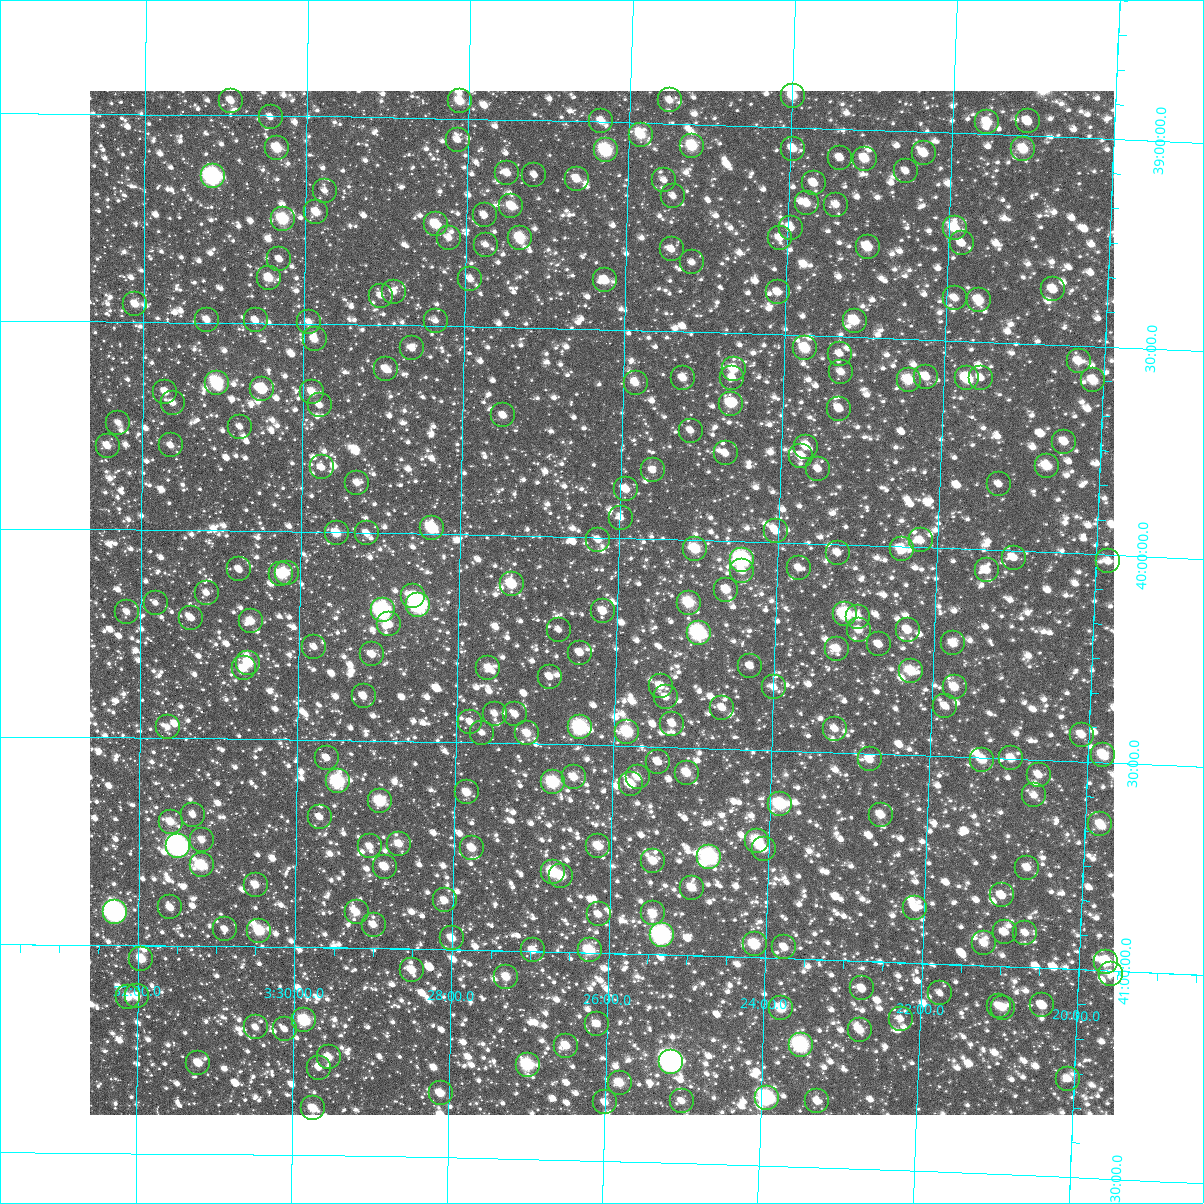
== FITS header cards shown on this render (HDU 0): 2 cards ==
NAXIS1  =                 1024
NAXIS2  =                 1024

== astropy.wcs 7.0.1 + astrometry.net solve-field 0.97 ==
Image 1024 x 1024 px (HDU 0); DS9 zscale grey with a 90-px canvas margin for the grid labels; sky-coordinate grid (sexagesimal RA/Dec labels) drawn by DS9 from the SOLVED WCS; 262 Tycho-2 reference stars matched to detected sources circled (green)
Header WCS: RA---TAN-SIP/DEC--TAN-SIP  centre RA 03:26:12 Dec +40:09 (51.55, +40.16 deg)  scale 8.66 arcsec/px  FOV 147.8' x 147.9'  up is +179 deg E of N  parity flipped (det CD > 0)
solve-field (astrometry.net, Tycho-2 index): VERIFIED the header's WCS against the Tycho-2 star catalogue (verified at 6 index scales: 16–262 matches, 0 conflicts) and refined it, rather than solving blind
Solved WCS: RA---TAN-SIP/DEC--TAN-SIP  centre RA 03:26:12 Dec +40:09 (51.55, +40.16 deg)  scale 8.66 arcsec/px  FOV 147.8' x 147.9'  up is +179 deg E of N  parity flipped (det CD > 0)
The solver's refit moves the header's centre by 0.19 arcsec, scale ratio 1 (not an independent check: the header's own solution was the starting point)
Tycho-2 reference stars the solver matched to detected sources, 262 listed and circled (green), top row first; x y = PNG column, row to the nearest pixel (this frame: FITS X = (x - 90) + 1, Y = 1024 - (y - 91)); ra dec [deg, ICRS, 3 dp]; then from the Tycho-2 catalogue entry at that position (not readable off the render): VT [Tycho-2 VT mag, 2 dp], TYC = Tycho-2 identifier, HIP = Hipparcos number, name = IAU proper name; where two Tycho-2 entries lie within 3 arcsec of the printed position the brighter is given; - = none
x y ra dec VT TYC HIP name
793 96 50.997 +38.924 9.99 2861-530-1 - -
670 100 51.377 +38.944 11.36 2861-1772-1 - -
231 101 52.733 +38.966 11.30 2862-1819-1 - -
460 101 52.026 +38.957 10.11 2861-644-1 - -
271 117 52.611 +39.004 11.32 2862-1779-1 - -
601 121 51.587 +38.998 10.73 2861-194-1 - -
1028 121 50.269 +38.966 10.86 2861-1823-1 - -
987 122 50.393 +38.972 10.02 2861-1575-1 - -
641 135 51.464 +39.028 9.78 2861-1863-1 - -
458 140 52.031 +39.051 10.99 2861-434-1 - -
692 146 51.304 +39.051 9.34 2861-1611-1 15935 -
277 148 52.589 +39.078 9.57 2862-1617-1 - -
793 149 50.992 +39.052 10.73 2861-1938-1 - -
1023 149 50.278 +39.034 10.01 2861-1769-1 - -
606 150 51.571 +39.067 8.65 2861-1459-1 16020 -
924 153 50.586 +39.052 10.60 2861-698-1 - -
840 158 50.844 +39.070 11.37 2861-1363-1 - -
865 159 50.768 +39.070 10.26 2861-1987-1 - -
906 171 50.639 +39.097 11.89 2861-317-1 - -
507 173 51.875 +39.128 11.11 2861-640-1 - -
534 175 51.790 +39.132 11.67 2861-688-1 - -
213 176 52.788 +39.148 7.35 2862-1153-1 16398 -
577 179 51.658 +39.139 10.88 2861-550-1 - -
664 180 51.388 +39.137 12.20 2861-658-1 - -
814 183 50.924 +39.133 10.72 2861-562-1 - -
325 191 52.439 +39.179 11.81 2861-601-1 - -
673 196 51.359 +39.174 11.65 2861-244-1 - -
807 203 50.943 +39.182 10.57 2861-436-1 - -
836 205 50.853 +39.183 11.00 2861-553-1 - -
511 206 51.861 +39.207 10.72 2861-469-1 - -
316 212 52.465 +39.231 10.43 2861-463-1 - -
485 215 51.943 +39.231 11.36 2861-193-1 - -
283 219 52.568 +39.248 8.85 2862-1575-1 - -
436 224 52.093 +39.255 9.73 2861-8-1 - -
791 228 50.991 +39.242 11.08 2861-65-1 - -
955 228 50.481 +39.230 10.06 2861-280-1 - -
449 238 52.052 +39.287 11.19 2861-47-1 - -
520 238 51.831 +39.283 9.54 2861-61-1 - -
780 238 51.024 +39.268 11.07 2861-6-1 - -
962 243 50.458 +39.265 11.14 2861-145-1 - -
486 245 51.937 +39.302 11.40 2861-22-1 - -
868 247 50.750 +39.282 9.81 2861-137-1 - -
672 249 51.359 +39.302 11.43 2861-2-1 - -
279 259 52.577 +39.346 11.31 2862-71-1 - -
692 262 51.294 +39.333 11.94 2861-73-1 - -
269 278 52.609 +39.390 10.17 2866-1952-1 - -
470 279 51.983 +39.384 11.19 2865-84-1 - -
605 280 51.564 +39.381 10.23 2865-130-1 - -
1053 289 50.169 +39.368 10.53 2861-119-1 - -
394 292 52.220 +39.419 11.84 2865-139-1 - -
778 292 51.025 +39.398 11.16 2865-108-1 - -
381 296 52.261 +39.429 11.79 2865-109-1 - -
955 298 50.473 +39.398 11.06 2865-1912-1 - -
979 300 50.397 +39.401 10.17 2865-1969-1 - -
135 304 53.025 +39.457 10.84 2866-1886-1 - -
207 320 52.801 +39.493 10.88 2866-1978-1 - -
256 320 52.650 +39.493 11.39 2866-2024-1 - -
436 321 52.088 +39.487 11.89 2865-240-1 - -
855 321 50.783 +39.461 9.72 2865-1891-1 - -
309 322 52.482 +39.496 11.39 2865-198-1 - -
315 339 52.463 +39.537 10.56 2865-103-1 - -
412 348 52.160 +39.554 11.17 2865-127-1 - -
805 348 50.934 +39.530 9.65 2865-25-1 - -
840 354 50.826 +39.541 11.52 2865-133-1 - -
1079 361 50.080 +39.538 10.54 2865-1819-1 - -
386 369 52.239 +39.606 10.60 2865-188-1 - -
734 369 51.155 +39.585 10.06 2865-34-1 - -
841 372 50.819 +39.585 10.95 2865-154-1 - -
926 377 50.554 +39.589 10.81 2865-2656-1 - -
683 378 51.311 +39.611 11.05 2865-111-1 - -
732 378 51.158 +39.607 11.81 2865-26-1 - -
967 378 50.425 +39.589 9.39 2865-2654-1 - -
981 378 50.383 +39.587 11.76 2865-1846-1 - -
909 380 50.608 +39.598 9.59 2865-2615-1 15716 -
1093 380 50.032 +39.583 10.06 2865-1837-1 - -
217 383 52.767 +39.645 8.70 2866-2130-1 16388 -
636 383 51.460 +39.626 10.74 2865-15-1 - -
262 389 52.626 +39.658 10.74 2866-2269-1 16328 -
165 392 52.928 +39.667 10.87 2866-2235-1 - -
312 392 52.469 +39.664 10.20 2865-87-1 - -
173 403 52.905 +39.694 11.31 2866-2076-1 - -
731 404 51.161 +39.669 10.11 2865-2-1 - -
320 405 52.446 +39.695 11.43 2865-50-1 - -
839 409 50.822 +39.673 10.80 2865-89-1 - -
503 415 51.871 +39.712 11.00 2865-160-1 - -
118 423 53.075 +39.743 11.36 2866-1927-1 - -
240 427 52.694 +39.750 11.59 2866-2212-1 - -
691 431 51.284 +39.737 11.76 2865-1224-1 - -
1064 442 50.114 +39.733 10.81 2865-2435-1 - -
171 445 52.910 +39.796 11.23 2866-2144-1 - -
108 446 53.108 +39.798 10.83 2866-2149-1 - -
806 447 50.923 +39.767 11.69 2865-1410-1 - -
726 453 51.173 +39.790 11.07 2865-1499-1 - -
801 456 50.935 +39.791 11.00 2865-1546-1 - -
1047 466 50.166 +39.793 10.10 2865-2610-1 - -
322 467 52.437 +39.845 11.49 2865-1518-1 - -
818 469 50.882 +39.820 11.28 2865-1469-1 - -
653 470 51.400 +39.835 11.76 2865-1475-1 - -
357 483 52.325 +39.881 11.18 2865-1396-1 - -
999 484 50.314 +39.841 11.46 2865-2549-1 - -
626 489 51.481 +39.883 10.88 2865-1353-1 - -
621 518 51.495 +39.951 11.26 2865-1219-1 - -
432 528 52.087 +39.986 8.96 2865-1168-1 - -
776 531 51.008 +39.973 10.86 2865-1215-1 - -
337 533 52.386 +40.002 10.01 2865-1190-1 - -
367 533 52.292 +40.001 11.35 2865-1196-1 - -
598 540 51.565 +40.006 11.47 2865-1270-1 - -
921 540 50.553 +39.984 10.73 2865-2514-1 - -
695 549 51.259 +40.021 9.65 2865-1325-1 - -
902 549 50.611 +40.007 9.73 2865-2381-1 - -
838 553 50.812 +40.020 11.40 2865-1358-1 - -
1014 558 50.259 +40.017 11.39 2865-2595-1 - -
742 560 51.110 +40.044 7.51 2865-1379-1 15871 -
1108 561 49.962 +40.016 11.01 2852-2278-1 - -
799 568 50.932 +40.060 11.31 2865-1441-1 - -
239 569 52.692 +40.093 11.03 2866-285-1 - -
987 570 50.342 +40.049 10.92 2865-2577-1 - -
742 571 51.109 +40.071 10.99 2865-1450-1 - -
287 573 52.541 +40.100 11.92 2866-236-1 - -
281 574 52.559 +40.103 9.41 2866-228-1 - -
512 584 51.834 +40.117 9.42 2865-1503-1 - -
726 590 51.157 +40.118 10.56 2865-1554-1 - -
207 593 52.793 +40.150 11.26 2866-82-1 - -
413 596 52.142 +40.151 10.19 2865-1531-1 - -
156 603 52.953 +40.176 11.44 2866-165-1 - -
689 603 51.274 +40.151 9.32 2865-1413-1 - -
418 605 52.126 +40.171 7.14 2865-1421-1 16186 -
383 610 52.238 +40.186 7.44 2865-1370-1 16220 -
603 611 51.544 +40.177 11.14 2865-1333-1 - -
127 612 53.044 +40.198 11.14 2866-337-1 - -
845 614 50.782 +40.167 8.53 2865-1252-1 - -
858 617 50.740 +40.173 10.59 2865-2133-1 - -
191 618 52.840 +40.211 11.41 2866-491-1 - -
251 621 52.653 +40.217 10.33 2866-560-1 - -
389 624 52.217 +40.220 10.46 2865-1199-1 - -
559 630 51.682 +40.224 11.61 2865-776-1 - -
859 630 50.737 +40.204 10.96 2865-2327-1 - -
908 630 50.583 +40.200 10.66 2865-1997-1 - -
699 633 51.241 +40.223 8.22 2865-836-1 - -
953 643 50.438 +40.229 10.46 2865-2591-1 - -
879 644 50.672 +40.237 10.75 2865-2373-1 - -
314 647 52.452 +40.277 10.97 2865-938-1 - -
837 649 50.804 +40.251 10.49 2865-1023-1 - -
580 653 51.614 +40.278 11.17 2865-1036-1 - -
372 654 52.269 +40.293 10.96 2865-1028-1 - -
248 663 52.659 +40.319 9.70 2866-134-1 16343 -
750 666 51.076 +40.299 10.94 2865-1152-1 - -
244 668 52.673 +40.331 10.99 2866-93-1 - -
488 668 51.901 +40.320 10.73 2865-1158-1 - -
911 671 50.568 +40.298 9.84 2865-1928-1 - -
550 677 51.707 +40.338 11.37 2865-1084-1 - -
661 686 51.357 +40.353 10.64 2865-1027-1 - -
774 687 50.999 +40.349 11.30 2865-1013-1 - -
955 687 50.429 +40.333 10.14 2865-1895-1 - -
364 696 52.294 +40.393 10.91 2865-973-1 - -
666 697 51.339 +40.380 11.00 2865-931-1 - -
945 706 50.456 +40.380 11.39 2865-1994-1 - -
722 708 51.159 +40.402 11.04 2865-873-1 - -
495 714 51.878 +40.430 11.44 2865-852-1 - -
515 714 51.813 +40.430 11.51 2865-846-1 - -
470 722 51.956 +40.451 11.61 2865-765-1 - -
672 724 51.317 +40.443 11.27 2865-737-1 - -
168 727 52.911 +40.474 11.72 2866-1257-1 - -
580 727 51.606 +40.458 8.10 2865-759-1 - -
835 729 50.802 +40.444 11.50 2865-790-1 - -
627 732 51.458 +40.466 9.02 2865-800-1 - -
482 733 51.917 +40.476 11.31 2865-789-1 - -
527 733 51.774 +40.475 10.26 2865-806-1 - -
1082 735 50.022 +40.435 10.62 2865-1853-1 - -
1103 755 49.950 +40.482 9.73 2852-1293-1 - -
327 758 52.407 +40.544 11.16 2865-962-1 - -
1011 758 50.241 +40.499 10.53 2865-1961-1 - -
870 759 50.688 +40.515 10.50 2865-1844-1 - -
982 760 50.332 +40.505 10.02 2865-2251-1 - -
658 762 51.359 +40.536 10.79 2865-2518-1 - -
687 773 51.266 +40.561 10.30 2865-1079-1 - -
1039 775 50.152 +40.537 11.29 2865-1847-1 - -
574 777 51.622 +40.578 10.27 2865-1103-1 - -
638 777 51.421 +40.574 10.49 2865-1109-1 - -
338 781 52.371 +40.600 8.26 2865-1118-1 - -
553 782 51.689 +40.592 8.69 2865-1141-1 - -
631 784 51.443 +40.592 10.42 2865-1159-1 - -
467 792 51.961 +40.621 10.30 2865-1016-1 - -
1034 795 50.164 +40.586 11.02 2865-2394-1 - -
380 801 52.235 +40.646 9.04 2865-898-1 - -
780 804 50.968 +40.629 8.74 2865-736-1 - -
193 815 52.829 +40.685 11.40 2866-1211-1 - -
881 815 50.647 +40.647 10.54 2865-2211-1 - -
320 817 52.426 +40.686 11.20 2865-344-1 - -
171 822 52.899 +40.702 10.49 2866-1134-1 - -
1100 824 49.950 +40.648 10.50 2852-1190-1 - -
202 840 52.799 +40.745 10.87 2866-874-1 - -
757 841 51.037 +40.719 9.23 2865-676-1 - -
399 844 52.173 +40.747 10.61 2865-667-1 - -
178 846 52.876 +40.760 6.52 2866-771-1 16425 -
370 846 52.266 +40.755 11.21 2865-681-1 - -
598 846 51.540 +40.743 10.13 2865-705-1 - -
472 848 51.941 +40.754 10.56 2865-710-1 - -
764 849 51.015 +40.737 10.12 2865-718-1 - -
709 857 51.187 +40.761 7.92 2865-659-1 15895 -
653 861 51.365 +40.775 10.40 2865-634-1 - -
202 865 52.799 +40.806 9.04 2866-1405-1 - -
385 867 52.218 +40.803 10.27 2865-605-1 - -
1027 868 50.177 +40.761 10.93 2865-2450-1 - -
553 872 51.683 +40.808 9.23 2865-533-1 - -
561 876 51.657 +40.817 9.98 2865-502-1 - -
256 885 52.627 +40.851 10.52 2866-1633-1 - -
692 888 51.240 +40.837 10.13 2865-415-1 - -
1002 895 50.254 +40.830 10.65 2865-2498-1 - -
445 900 52.025 +40.882 10.89 2865-318-1 - -
170 907 52.897 +40.908 10.81 2866-1844-1 - -
915 908 50.527 +40.867 10.59 2865-2184-1 - -
115 912 53.073 +40.921 6.71 2866-1838-1 16487 -
357 912 52.304 +40.914 10.92 2865-296-1 - -
653 913 51.361 +40.901 10.42 2865-335-1 - -
599 914 51.534 +40.907 11.17 2865-337-1 - -
374 925 52.250 +40.943 10.64 2865-432-1 - -
225 929 52.723 +40.959 11.18 2866-1658-1 - -
259 931 52.613 +40.962 9.25 2866-1638-1 - -
1005 932 50.239 +40.918 11.37 2865-2170-1 - -
1025 933 50.174 +40.917 11.07 2865-2160-1 - -
662 935 51.331 +40.953 7.21 2865-544-1 15944 -
452 938 52.000 +40.972 10.34 2865-547-1 - -
984 943 50.304 +40.946 10.53 2865-1872-1 - -
755 944 51.034 +40.969 9.24 2865-620-1 - -
784 947 50.940 +40.974 10.66 2865-644-1 - -
533 950 51.740 +40.998 10.82 2865-655-1 - -
590 950 51.560 +40.994 9.17 2865-653-1 - -
141 959 52.988 +41.032 9.83 2866-1343-1 - -
1106 962 49.913 +40.979 9.31 2852-76-1 15494 -
412 970 52.125 +41.051 10.50 2865-563-1 - -
1111 974 49.896 +41.008 11.55 2852-1355-1 - -
506 977 51.824 +41.062 10.23 2865-370-1 - -
862 988 50.688 +41.066 10.67 2865-2198-1 - -
940 993 50.439 +41.071 11.72 2865-1854-1 - -
137 996 53.001 +41.122 10.51 2866-1733-1 - -
128 997 53.030 +41.125 10.36 2866-1722-1 - -
1042 1005 50.111 +41.090 10.70 2865-1866-1 - -
999 1006 50.250 +41.096 11.15 2865-1830-1 - -
781 1008 50.944 +41.120 9.47 2865-1693-1 - -
1003 1008 50.236 +41.100 10.83 2865-2124-1 - -
901 1019 50.561 +41.136 11.86 2865-2116-1 - -
304 1020 52.466 +41.176 8.90 2865-1727-1 - -
597 1024 51.531 +41.170 10.74 2865-1758-1 - -
256 1027 52.620 +41.195 11.44 2866-1283-1 - -
285 1029 52.528 +41.198 11.82 2866-5-1 - -
860 1030 50.690 +41.166 10.70 2865-1717-1 - -
801 1045 50.877 +41.207 7.83 2865-1659-1 15791 -
566 1046 51.627 +41.225 10.43 2865-1668-1 - -
329 1057 52.386 +41.264 10.51 2869-118-1 - -
671 1062 51.289 +41.257 6.51 2869-3109-1 15925 -
198 1063 52.803 +41.281 10.24 2870-2549-1 - -
528 1065 51.749 +41.273 8.52 2869-80-1 - -
319 1068 52.417 +41.290 11.37 2869-62-1 - -
1068 1079 50.020 +41.264 11.21 2869-2692-1 - -
620 1083 51.452 +41.311 10.13 2869-38-1 - -
441 1093 52.026 +41.346 10.15 2869-97-1 - -
767 1098 50.981 +41.337 8.02 2869-135-1 15831 -
682 1101 51.252 +41.351 11.06 2869-142-1 - -
817 1101 50.818 +41.341 11.33 2869-156-1 - -
605 1102 51.499 +41.359 10.72 2869-143-1 - -
313 1108 52.433 +41.387 10.15 2869-161-1 - -